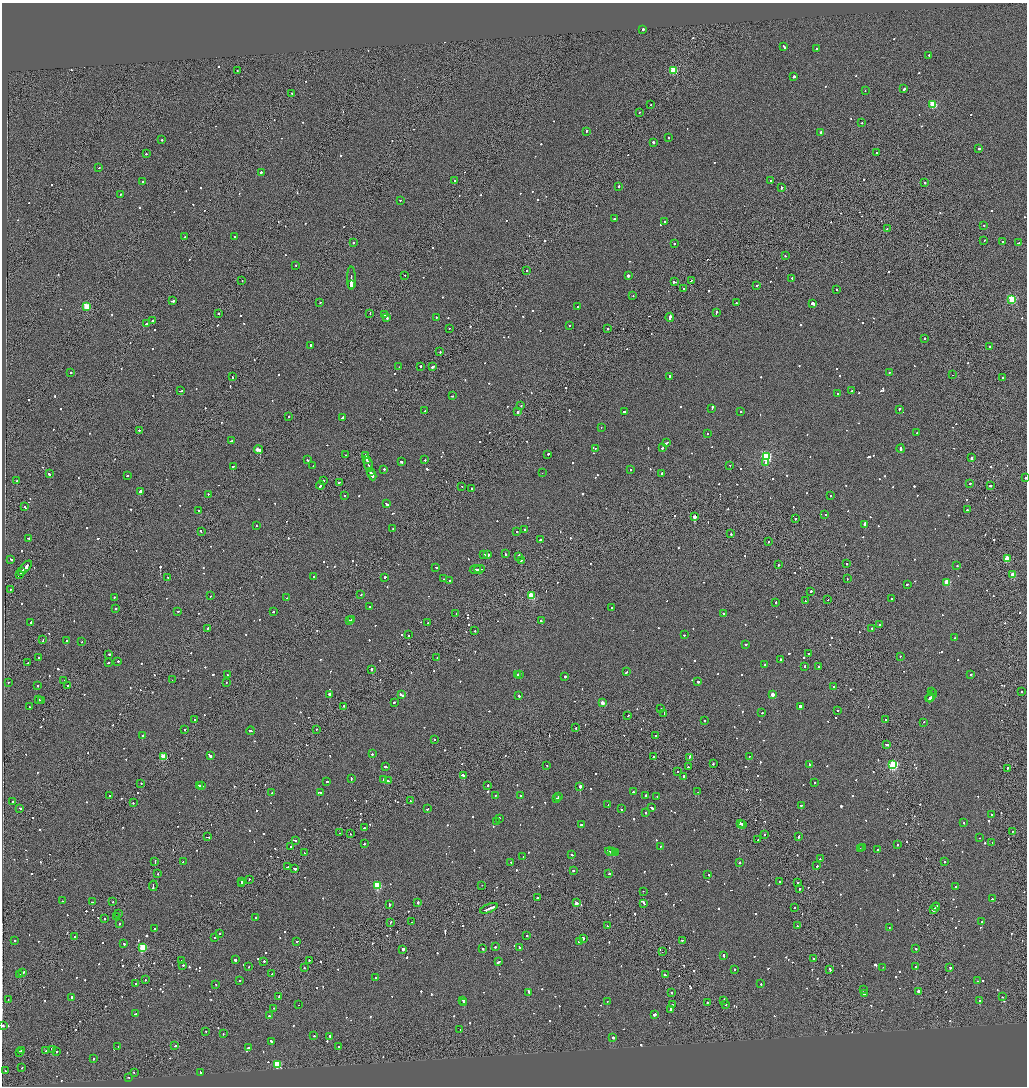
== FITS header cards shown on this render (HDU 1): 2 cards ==
NAXIS1  =                 2050
NAXIS2  =                 2168

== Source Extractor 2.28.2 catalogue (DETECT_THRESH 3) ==
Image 2050 x 2168 px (HDU 1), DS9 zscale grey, zoomed out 1/2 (1 PNG px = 2 x 2 image px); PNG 1029 x 1088 px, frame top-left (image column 2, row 2167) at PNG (2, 3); each listed source drawn as its Kron ellipse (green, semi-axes under 4 px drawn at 4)
Background -0.0747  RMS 0.067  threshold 0.2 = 3 sigma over >= 5 px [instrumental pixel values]
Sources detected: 1213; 58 cannot appear on this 1/2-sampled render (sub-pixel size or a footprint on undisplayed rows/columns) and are neither listed nor drawn; of the other 1155, the 500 brightest by FLUX_AUTO listed and drawn (655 fainter detections omitted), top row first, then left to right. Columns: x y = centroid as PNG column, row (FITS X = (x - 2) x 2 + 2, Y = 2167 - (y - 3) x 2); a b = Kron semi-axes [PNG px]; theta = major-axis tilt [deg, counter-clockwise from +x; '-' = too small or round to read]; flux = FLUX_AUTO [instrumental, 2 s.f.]
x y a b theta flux
643 29 2 2 - 140
784 46 3 2 - 190
816 49 2 2 - 440
929 55 2 2 - 190
237 70 2 1 - 91
673 70 3 3 - 570
794 76 2 1 - 2000
904 89 3 2 - 200
865 91 2 1 - 190
292 93 2 2 - 97
651 104 2 1 - 130
933 104 3 3 - 770
639 112 2 2 - 97
861 123 2 2 - 140
586 131 2 2 - 200
821 132 2 2 - 93
669 138 2 2 - 140
162 140 2 2 - 230
653 142 2 2 - 180
979 149 2 2 - 250
876 153 2 2 - 100
146 154 2 2 - 130
99 168 2 1 - 200
261 172 2 2 - 140
454 180 3 2 - 120
771 181 2 2 - 140
143 182 2 2 - 200
925 183 2 2 - 130
619 186 2 2 - 260
781 187 3 2 - 150
120 194 2 1 - 120
400 200 2 2 - 100
614 218 2 2 - 150
665 222 2 2 - 310
984 225 2 2 - 270
887 228 2 2 - 110
185 237 2 2 - 110
235 237 2 2 - 180
984 240 2 2 - 120
1003 242 2 2 - 93
353 243 2 2 - 200
674 243 2 1 - 140
1018 243 2 2 - 140
785 256 2 2 - 130
295 265 2 2 - 130
526 270 2 2 - 220
405 275 2 2 - 140
628 275 2 2 - 1200
351 278 11 2 90 4100
792 278 2 1 - 220
691 280 3 1 - 190
242 281 2 1 - 160
674 282 4 2 - 270
351 284 2 2 - 1400
757 285 2 2 - 530
684 288 2 2 - 91
836 290 2 2 - 94
633 295 2 2 - 110
1012 299 3 3 - 1200
173 301 3 2 - 270
320 302 2 2 - 140
736 303 2 2 - 200
813 303 3 2 - 940
87 306 3 3 - 630
577 306 2 1 - 100
716 312 3 2 - 210
219 313 2 2 - 330
370 313 2 1 - 130
385 315 3 2 - 460
387 317 3 2 - 230
436 317 2 2 - 160
670 317 4 2 - 580
152 321 2 2 - 290
147 324 3 2 - 360
569 326 2 2 - 100
450 328 2 2 - 100
608 329 2 2 - 120
924 338 2 2 - 130
310 346 4 2 - 180
990 346 2 2 - 90
440 352 2 2 - 130
421 366 2 2 - 200
399 367 2 2 - 120
433 367 2 2 - 480
71 372 2 2 - 240
889 372 2 2 - 100
953 375 2 1 - 97
232 377 2 2 - 120
669 377 3 2 - 210
1002 377 2 2 - 99
180 391 3 2 - 200
852 391 2 2 - 120
837 394 2 2 - 190
452 396 2 1 - 160
521 405 2 2 - 120
712 408 3 2 - 280
899 409 3 2 - 180
425 411 2 2 - 99
741 411 2 2 - 230
518 412 3 2 - 220
624 412 2 2 - 890
288 416 2 1 - 230
342 417 3 2 - 150
601 427 2 2 - 94
139 430 2 2 - 140
917 432 3 2 - 100
707 433 2 2 - 200
231 441 2 2 - 110
666 443 3 2 - 250
595 448 2 1 - 320
662 448 2 2 - 120
901 449 4 2 - 570
258 450 4 2 - 6400
548 454 2 2 - 320
346 455 2 2 - 110
366 456 3 2 - 190
766 456 4 3 - 1700
971 458 2 2 - 630
367 459 3 1 - 500
307 460 3 2 - 99
425 460 2 2 - 510
401 462 3 2 - 170
765 463 2 2 - 93
369 465 7 2 -71 1100
730 465 2 1 - 130
233 466 2 1 - 560
313 466 2 2 - 100
384 469 2 2 - 120
630 470 2 2 - 110
370 471 3 1 - 270
542 473 2 1 - 96
662 473 2 1 - 1100
49 474 3 2 - 540
372 475 6 2 -66 460
127 476 2 1 - 340
1025 478 2 2 - 270
17 481 2 2 - 110
323 481 2 2 - 470
339 482 2 2 - 140
970 483 2 2 - 160
320 485 4 2 - 360
990 485 2 2 - 350
462 486 2 2 - 88
471 489 3 2 - 280
140 491 2 2 - 9700
208 494 2 2 - 110
830 495 2 2 - 90
344 496 2 2 - 110
387 504 3 2 - 210
24 507 2 1 - 120
199 510 2 2 - 130
967 510 2 2 - 570
825 514 2 2 - 370
694 517 2 2 - 7900
795 519 2 2 - 130
865 524 2 2 - 5400
256 526 2 2 - 110
393 529 2 2 - 100
525 529 2 2 - 330
517 531 2 2 - 170
201 532 3 1 - 170
731 534 2 1 - 250
28 538 3 1 - 220
540 540 2 2 - 120
769 541 2 2 - 140
505 554 2 2 - 120
484 555 2 2 - 310
488 555 2 2 - 340
519 556 3 1 - 170
11 559 2 2 - 200
1007 559 3 3 - 400
522 560 2 2 - 200
847 564 2 2 - 96
778 565 2 2 - 140
957 566 2 2 - 100
26 567 7 2 47 460
436 567 2 2 - 97
475 569 6 2 8 370
479 569 5 1 - 350
22 571 4 1 - 320
19 574 4 2 - 340
1013 575 3 2 - 300
168 577 2 2 - 92
313 577 2 2 - 130
385 577 2 2 - 670
444 579 2 2 - 150
847 579 2 1 - 99
450 581 2 2 - 160
947 582 3 3 - 330
907 584 3 2 - 140
11 589 2 2 - 470
811 591 2 2 - 110
361 595 2 1 - 140
531 595 3 3 - 580
210 596 2 1 - 110
114 597 2 2 - 230
287 598 2 2 - 430
891 598 2 2 - 130
828 600 2 1 - 120
805 601 2 2 - 94
776 603 2 2 - 150
370 607 2 2 - 520
612 608 2 2 - 110
116 609 2 2 - 240
178 611 2 2 - 89
273 612 2 2 - 140
456 613 2 2 - 530
723 613 2 2 - 120
351 620 2 2 - 170
349 621 4 2 - 310
541 621 2 1 - 110
31 622 2 2 - 470
428 622 2 1 - 360
879 625 2 1 - 140
207 628 2 2 - 190
872 628 2 2 - 140
475 631 2 2 - 110
409 635 2 1 - 160
684 635 2 2 - 110
955 638 2 1 - 300
43 639 3 1 - 310
67 641 2 2 - 270
82 641 2 2 - 220
745 644 2 2 - 210
809 653 2 1 - 120
109 654 3 2 - 190
900 656 2 2 - 140
39 657 2 2 - 130
437 657 2 1 - 160
781 659 2 2 - 150
118 661 2 2 - 260
28 663 2 2 - 130
108 663 2 1 - 110
765 665 2 2 - 260
804 666 2 2 - 88
818 666 2 2 - 100
371 669 2 2 - 550
627 672 3 2 - 150
520 674 2 2 - 250
971 674 2 2 - 430
227 675 2 2 - 91
517 675 2 2 - 240
565 676 2 2 - 280
172 680 2 1 - 120
64 681 2 2 - 90
698 681 2 2 - 130
8 682 2 1 - 130
226 682 2 1 - 100
37 685 2 2 - 110
67 685 2 1 - 120
834 687 2 2 - 130
931 692 2 2 - 88
1022 692 2 1 - 110
329 694 2 2 - 860
772 694 3 2 - 200
401 695 3 2 - 240
518 695 3 2 - 170
932 696 7 2 54 420
930 698 5 1 - 360
39 700 2 2 - 280
41 700 2 2 - 470
394 702 2 2 - 210
602 703 2 2 - 210
343 706 2 2 - 140
800 706 2 2 - 790
29 707 2 2 - 130
661 708 2 1 - 560
838 710 2 2 - 100
762 712 2 2 - 210
664 713 3 2 - 180
628 716 2 1 - 120
886 719 2 2 - 120
195 720 2 1 - 640
704 721 2 2 - 100
923 722 2 2 - 480
576 728 2 1 - 450
185 729 2 2 - 170
316 729 2 2 - 130
251 731 4 2 - 280
143 735 3 2 - 320
655 736 2 1 - 150
434 739 2 2 - 95
887 744 4 2 - 250
372 754 2 2 - 150
164 756 3 3 - 420
210 756 4 2 - 610
749 756 2 1 - 130
654 757 2 2 - 310
690 757 3 1 - 190
713 763 2 1 - 240
810 764 3 2 - 720
547 765 2 2 - 150
893 765 3 3 - 1200
385 766 3 2 - 130
688 767 2 2 - 120
1007 768 3 1 - 160
678 771 2 1 - 130
463 775 3 2 - 1000
684 777 3 2 - 260
351 779 3 2 - 150
384 779 2 2 - 150
327 781 2 2 - 260
388 781 4 2 - 160
815 782 2 2 - 170
141 784 2 1 - 140
199 785 2 2 - 160
488 785 2 2 - 290
202 786 3 2 - 160
580 786 2 2 - 4400
633 792 2 2 - 110
698 792 2 1 - 120
272 793 2 2 - 100
321 793 2 1 - 120
110 795 2 1 - 420
521 795 2 2 - 120
646 795 2 2 - 110
495 796 2 2 - 140
558 796 3 2 - 290
657 796 2 2 - 120
557 799 2 2 - 600
410 801 2 2 - 140
12 802 2 2 - 200
133 803 2 2 - 110
608 805 2 2 - 130
801 805 2 2 - 130
652 807 3 2 - 180
20 808 3 2 - 160
427 809 2 1 - 200
622 809 2 2 - 300
645 812 2 2 - 140
992 814 2 1 - 180
499 818 2 2 - 110
496 822 2 2 - 90
740 823 3 2 - 230
964 823 2 2 - 150
742 824 2 2 - 210
581 825 2 2 - 310
364 828 2 2 - 200
1012 831 2 1 - 150
340 833 2 1 - 99
350 834 2 2 - 100
764 834 2 1 - 470
798 836 3 2 - 150
208 837 4 2 - 280
979 838 2 2 - 94
296 840 2 2 - 130
758 840 2 2 - 120
992 842 2 2 - 130
364 844 2 2 - 110
897 845 2 2 - 200
291 846 2 2 - 110
660 846 2 1 - 110
863 847 2 2 - 460
860 849 2 2 - 130
877 850 2 2 - 890
610 851 5 2 - 490
304 852 2 1 - 110
613 852 2 1 - 220
615 852 2 2 - 190
572 854 2 2 - 190
523 857 2 1 - 150
820 859 2 2 - 270
944 861 2 2 - 170
155 862 3 1 - 230
183 862 2 2 - 110
511 862 2 2 - 240
739 862 2 1 - 110
817 866 2 1 - 650
287 867 3 2 - 170
295 869 2 2 - 320
573 870 2 2 - 150
158 874 2 2 - 94
609 874 2 2 - 92
708 875 2 1 - 560
249 879 2 2 - 100
242 881 2 2 - 110
780 881 2 2 - 130
797 882 2 2 - 280
242 883 2 2 - 170
377 885 3 3 - 920
482 885 2 2 - 110
153 886 5 2 - 430
956 886 2 2 - 160
799 888 2 2 - 130
643 891 2 1 - 140
538 897 3 2 - 190
992 899 2 2 - 360
62 901 2 1 - 110
92 902 2 1 - 170
112 902 2 2 - 120
418 902 2 2 - 810
576 903 2 2 - 120
644 903 4 2 - 250
389 905 3 2 - 190
795 907 2 2 - 97
936 907 4 1 - 440
489 908 9 2 22 1100
933 910 2 2 - 220
119 914 2 2 - 100
116 916 2 2 - 170
256 917 2 2 - 91
105 919 2 2 - 120
390 922 2 1 - 430
412 922 2 2 - 290
982 922 2 2 - 320
119 923 2 2 - 160
607 925 2 1 - 130
797 926 2 2 - 130
889 928 2 2 - 270
155 929 2 2 - 190
220 933 2 2 - 95
527 935 2 2 - 150
75 936 2 1 - 300
214 937 2 2 - 96
583 938 2 2 - 450
15 940 2 2 - 120
682 940 2 1 - 190
297 941 2 2 - 89
579 941 3 2 - 180
124 944 2 2 - 110
143 947 3 3 - 840
495 947 2 2 - 92
519 947 2 2 - 100
916 948 2 2 - 140
403 949 2 2 - 910
483 949 3 2 - 140
662 952 2 1 - 330
724 955 3 2 - 250
813 958 2 2 - 120
235 960 2 2 - 370
309 960 2 2 - 100
181 961 2 2 - 98
264 961 2 2 - 140
499 962 4 1 - 260
183 965 2 1 - 490
916 966 2 2 - 390
249 967 2 2 - 94
883 967 2 1 - 220
950 967 3 2 - 150
304 968 2 1 - 120
735 969 2 2 - 370
830 969 3 2 - 190
23 972 3 2 - 170
272 974 4 1 - 300
20 975 2 2 - 150
665 975 3 2 - 120
376 978 2 2 - 140
145 980 2 1 - 200
240 980 2 1 - 380
977 981 2 1 - 110
135 984 2 1 - 100
216 984 2 2 - 110
761 984 2 2 - 130
864 990 2 2 - 180
919 991 3 2 - 670
529 992 2 2 - 120
672 993 2 2 - 89
864 994 2 2 - 90
279 996 3 2 - 190
72 997 2 2 - 720
1002 997 2 1 - 89
8 1000 2 1 - 130
463 1000 3 2 - 190
724 1000 3 2 - 190
980 1001 2 2 - 440
464 1002 2 2 - 140
607 1002 2 2 - 110
707 1002 2 2 - 170
726 1004 2 2 - 110
299 1005 2 1 - 110
672 1005 2 2 - 210
274 1008 2 2 - 120
670 1010 3 2 - 360
135 1014 2 2 - 140
654 1014 3 2 - 370
269 1016 2 2 - 190
3 1025 2 2 - 260
460 1030 2 2 - 90
206 1032 2 2 - 88
223 1034 2 2 - 120
314 1036 2 2 - 89
330 1036 3 2 - 370
613 1037 2 2 - 430
271 1041 3 2 - 210
118 1046 2 1 - 98
175 1046 2 2 - 310
338 1047 2 2 - 550
248 1048 2 2 - 110
52 1049 3 2 - 220
21 1050 2 2 - 250
46 1051 2 2 - 110
56 1051 2 2 - 88
19 1052 2 2 - 120
93 1059 2 2 - 230
277 1064 3 3 - 920
22 1067 2 1 - 190
5 1071 2 2 - 98
134 1072 2 2 - 110
200 1072 3 2 - 360
129 1077 2 2 - 99
At the frame edge (FLAGS 8, measured only in part): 2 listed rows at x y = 1025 478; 3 1025
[655 fainter detections neither listed nor drawn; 58 sub-pixel or undisplayed-footprint detections neither listed nor drawn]